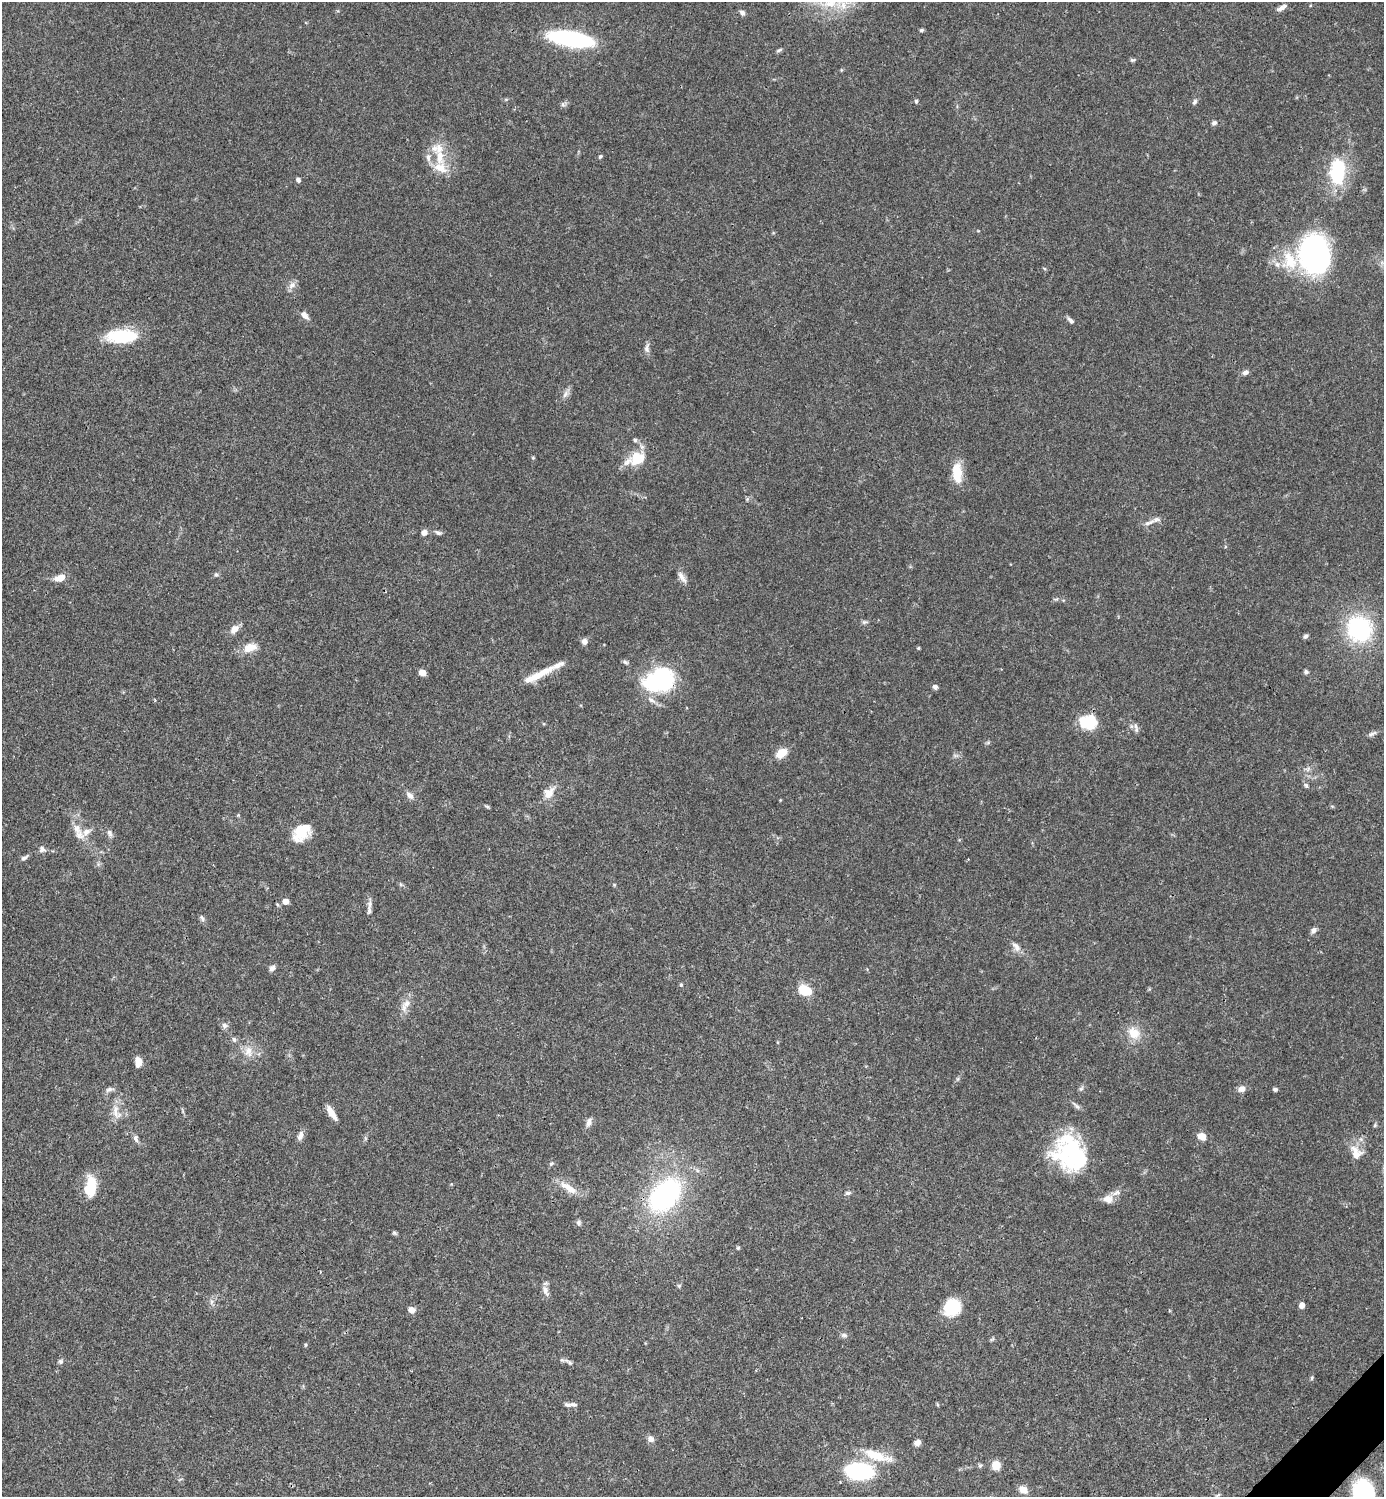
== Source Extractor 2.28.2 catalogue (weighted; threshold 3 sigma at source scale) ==
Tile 6 of 4 x 4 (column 2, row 2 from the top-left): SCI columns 1682-3063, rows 2992-4486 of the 5984 x 5985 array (HDU 1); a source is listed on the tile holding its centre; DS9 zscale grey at full resolution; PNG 1386 x 1499 px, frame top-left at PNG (2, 2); no overlay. Shown black and unused: <1% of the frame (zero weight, under 3 of 4 exposures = <1% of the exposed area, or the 3 px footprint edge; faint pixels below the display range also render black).
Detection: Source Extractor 2.28.2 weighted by HDU 2 'WHT'; one run over the whole footprint, this tile lists its part. Background 0.0386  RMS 0.0026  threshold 0.0118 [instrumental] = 3 sigma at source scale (4.5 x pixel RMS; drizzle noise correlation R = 1.50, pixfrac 1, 0.05/0.05 arcsec/px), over >= 5 px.
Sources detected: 145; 3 inside a brighter object's white glare — not listed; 17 inside a brighter listed object's ellipse — not listed separately; the other 125 listed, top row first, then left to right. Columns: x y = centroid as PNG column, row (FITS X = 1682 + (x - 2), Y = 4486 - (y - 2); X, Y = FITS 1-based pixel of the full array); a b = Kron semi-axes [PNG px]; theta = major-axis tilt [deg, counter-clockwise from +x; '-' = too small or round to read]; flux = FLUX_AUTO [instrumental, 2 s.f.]
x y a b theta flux
830 3 23 12 8 6.4
1282 7 13 5 30 1.2
742 13 8 6 -44 0.8
922 30 5 4 - 0.44
571 39 33 10 -10 55
779 50 10 4 21 0.51
1132 60 7 5 13 0.45
506 99 6 4 18 0.32
916 101 6 4 -77 0.43
1195 102 7 5 61 0.66
563 104 7 6 - 0.63
1214 123 6 6 - 0.7
600 156 5 4 - 0.41
440 157 25 12 -85 6.7
1338 174 30 21 -89 14
298 180 5 4 - 0.79
1314 254 35 27 -82 67
1277 264 9 8 - 1.3
1044 268 5 3 - 0.26
292 285 12 8 35 1.3
305 315 12 7 -49 1.5
1070 320 10 5 -44 0.89
121 336 34 14 1 14
647 348 14 6 84 1.1
1245 372 9 5 26 0.98
566 393 15 6 60 1.3
533 458 5 4 - 0.29
636 459 22 17 63 6.4
957 473 25 11 -87 5.9
747 499 5 5 - 0.38
1149 523 18 6 21 1.4
438 532 11 5 -21 0.74
424 533 7 6 - 1.3
216 574 6 6 - 0.57
682 577 18 7 -57 1.6
60 578 13 7 15 2.6
1056 599 7 4 31 0.42
865 622 9 4 7 0.53
234 629 13 8 46 2
1359 629 22 19 -52 32
1306 636 6 5 - 0.66
584 641 7 7 - 1.2
250 647 20 12 18 3.3
918 648 4 3 - 0.34
625 662 7 5 -32 0.58
1306 672 5 5 - 0.61
422 673 6 5 - 2
538 675 44 8 27 5.9
660 680 34 25 25 27
935 687 5 5 - 0.9
1090 722 20 17 27 7.5
1136 730 8 6 -70 0.81
1372 734 13 5 26 0.84
988 743 7 4 1 0.39
781 753 12 8 34 4
955 755 7 4 -19 0.5
1308 769 8 5 46 0.75
1306 785 7 5 -73 0.55
549 793 17 12 47 3.3
410 795 12 7 -48 1.3
487 807 7 4 -23 0.39
301 832 21 14 46 7.3
110 833 11 6 -67 0.89
79 835 14 11 -40 2.4
42 849 8 8 - 1
24 858 11 5 32 0.74
400 884 6 4 -71 0.38
614 885 5 4 - 0.26
285 901 5 5 - 2.4
370 905 16 6 84 1.2
202 918 10 5 -58 0.64
1313 930 8 6 46 1.1
1016 947 15 8 -51 1.6
272 968 8 6 34 0.99
681 985 5 4 - 0.38
805 990 17 12 -29 4.9
407 1003 14 10 43 2.4
224 1025 7 7 - 0.94
1134 1033 16 12 -49 4.4
234 1039 8 6 -84 0.64
248 1052 17 11 -75 3.1
138 1062 9 6 88 2.9
109 1089 13 6 15 0.95
1242 1089 10 7 19 1.5
1275 1089 5 4 - 0.55
1076 1106 15 4 -41 0.82
116 1112 24 8 -81 3
331 1113 16 6 -58 2.6
589 1122 13 6 73 1.3
1375 1125 5 4 - 0.35
300 1136 12 7 72 1.4
1202 1136 8 6 -24 3.1
136 1138 10 6 -72 0.95
1071 1150 39 37 15 28
1356 1152 22 14 -59 3.8
551 1163 7 5 42 0.47
569 1188 26 9 -34 4
89 1189 19 11 -65 5.2
848 1193 8 5 1 0.56
665 1195 28 18 48 55
1108 1199 13 11 -4 2.1
578 1223 7 7 - 0.71
394 1233 7 5 -40 0.46
738 1248 5 5 - 0.34
679 1286 6 5 - 0.41
545 1290 17 7 -71 1.5
211 1302 9 4 -82 0.73
1302 1305 5 4 - 2.2
952 1307 17 15 49 11
411 1310 7 6 - 1.7
844 1335 9 6 -8 0.74
992 1339 9 3 45 0.35
305 1345 5 3 - 0.29
60 1361 7 6 - 0.62
568 1362 15 4 -32 0.79
1312 1378 7 4 72 0.37
567 1404 11 5 -8 0.79
651 1439 9 8 - 1.1
917 1443 7 6 - 1.4
877 1456 44 12 -18 7.3
996 1465 7 7 - 4.4
859 1471 20 12 -6 37
1023 1489 11 8 -35 2
1363 1494 16 13 -78 60
1218 1495 6 4 19 0.39
Isophote crosses this tile's border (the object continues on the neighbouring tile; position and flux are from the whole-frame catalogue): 2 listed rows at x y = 830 3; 1363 1494